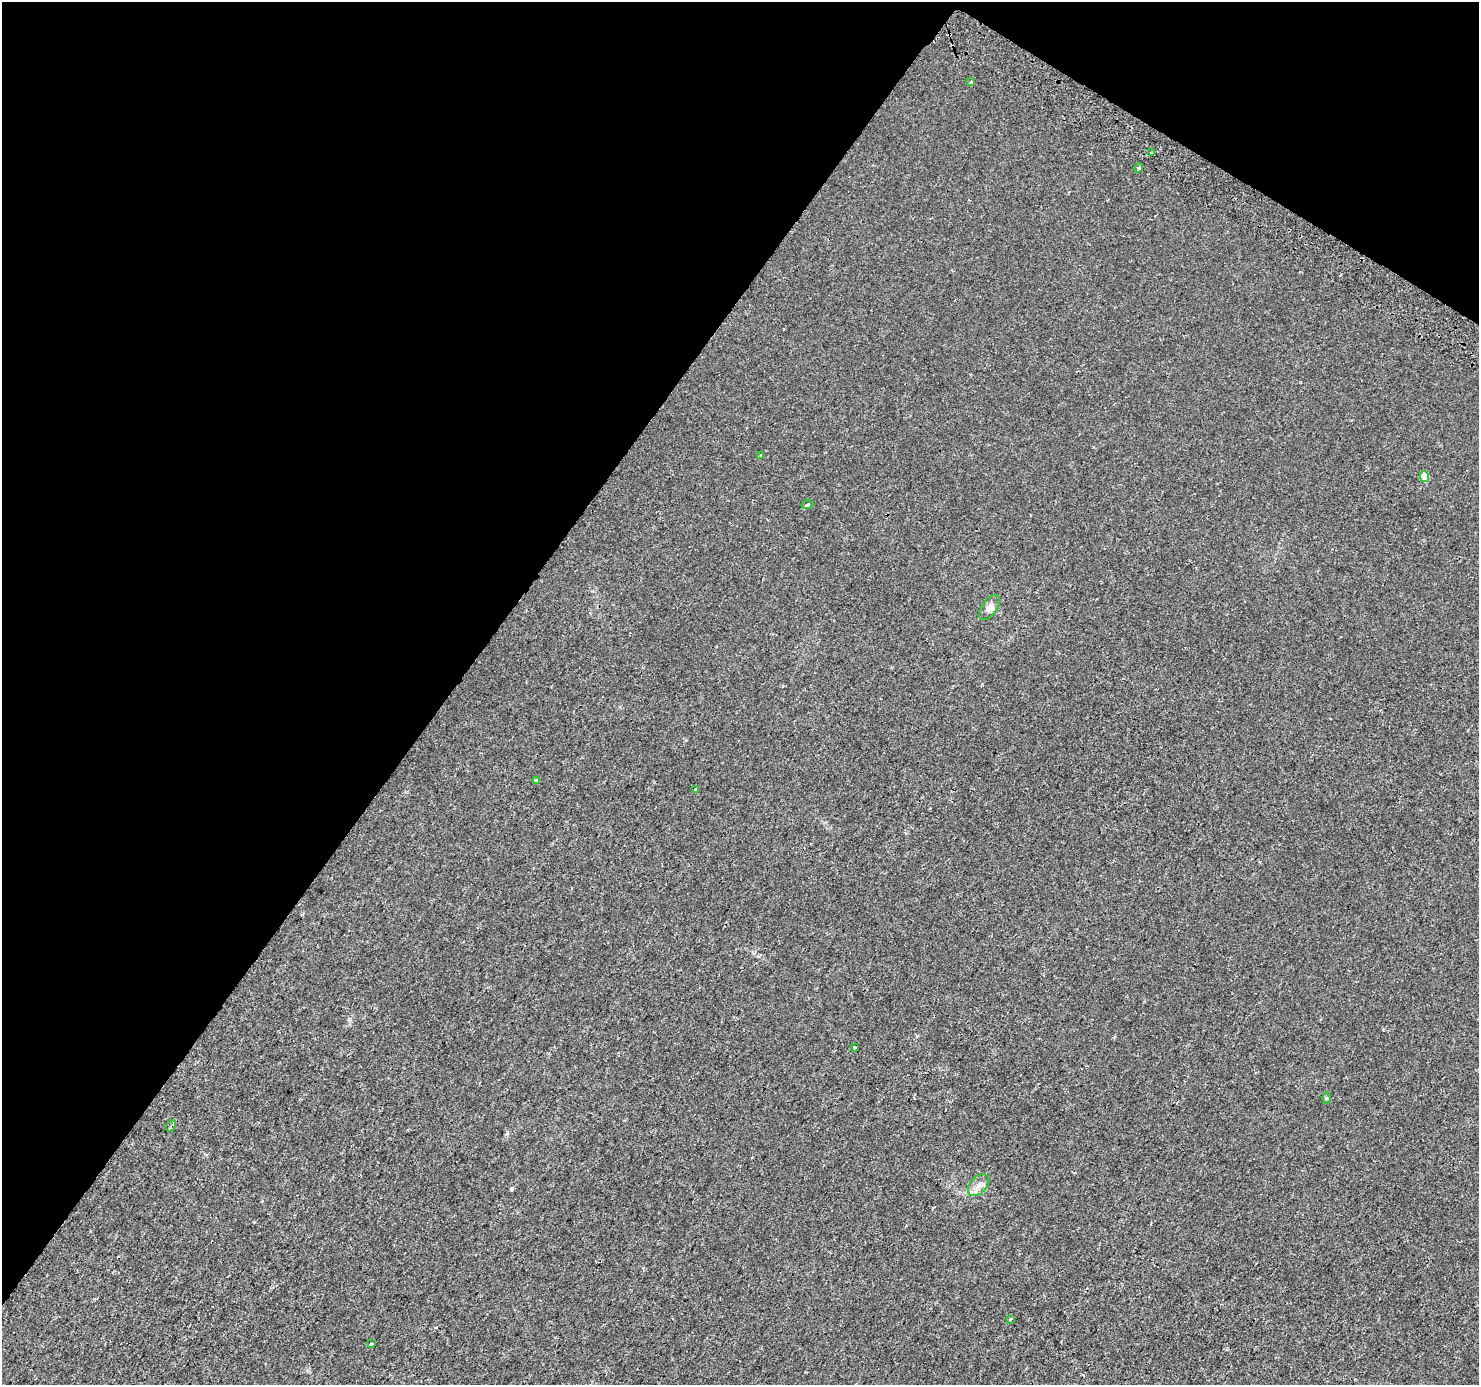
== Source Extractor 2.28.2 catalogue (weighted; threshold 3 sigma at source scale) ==
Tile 2 of 4 x 4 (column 2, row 1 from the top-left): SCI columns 1504-2980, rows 4374-5756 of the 5967 x 6046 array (HDU 1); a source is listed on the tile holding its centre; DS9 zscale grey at full resolution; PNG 1481 x 1387 px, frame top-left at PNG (2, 2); each listed source drawn as its Kron ellipse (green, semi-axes under 4 px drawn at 4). Shown black and unused: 35% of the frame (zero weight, under 2 of 3 exposures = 2% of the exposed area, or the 3 px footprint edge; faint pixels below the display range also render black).
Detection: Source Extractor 2.28.2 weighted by HDU 2 'WHT'; one run over the whole footprint, this tile lists its part. Background 7.86e-04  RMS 0.0022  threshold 0.0101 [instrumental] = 3 sigma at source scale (4.5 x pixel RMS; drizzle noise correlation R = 1.50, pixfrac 1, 0.0396/0.0396 arcsec/px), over >= 5 px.
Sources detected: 16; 1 cosmic-ray / hot-pixel residue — neither listed nor drawn; the other 15 listed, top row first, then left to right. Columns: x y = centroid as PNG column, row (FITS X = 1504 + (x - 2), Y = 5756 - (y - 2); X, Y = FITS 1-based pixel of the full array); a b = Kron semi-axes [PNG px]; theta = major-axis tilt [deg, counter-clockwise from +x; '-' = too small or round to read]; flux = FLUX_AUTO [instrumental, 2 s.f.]
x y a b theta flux
971 81 3 3 - 0.2
1152 153 3 3 - 1.2
1139 168 5 3 - 0.41
760 455 3 3 - 0.26
1425 477 5 4 - 4
808 504 6 4 18 0.38
990 608 14 7 55 1.2
536 780 3 3 - 0.58
695 789 3 3 - 0.76
855 1047 3 3 - 3.6
1326 1098 6 4 90 0.23
171 1126 6 3 63 0.45
979 1185 13 8 47 1.4
1010 1319 4 3 - 0.27
371 1344 3 3 - 0.95
Unlisted compact peaks at least as high as the median listed source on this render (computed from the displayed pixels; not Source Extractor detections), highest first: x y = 512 1188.